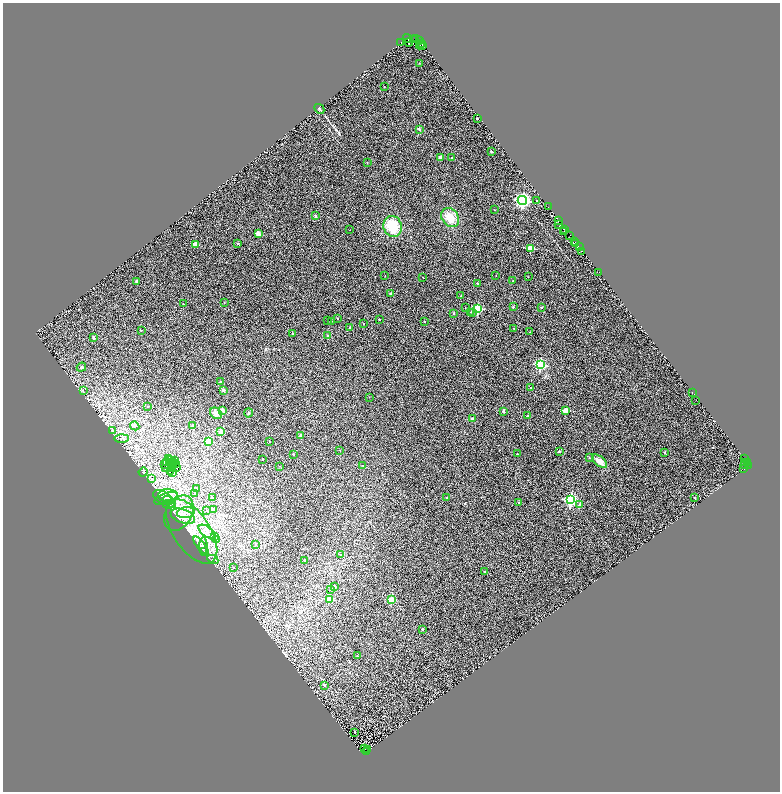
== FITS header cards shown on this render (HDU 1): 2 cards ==
NAXIS1  =                 1555
NAXIS2  =                 1579

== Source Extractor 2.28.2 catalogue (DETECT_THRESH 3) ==
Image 1555 x 1579 px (HDU 1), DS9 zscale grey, zoomed out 1/2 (1 PNG px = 2 x 2 image px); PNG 782 x 794 px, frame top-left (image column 2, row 1578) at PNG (3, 3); each listed source drawn as its Kron ellipse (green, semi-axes under 4 px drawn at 4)
Background 1.22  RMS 1.7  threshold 5.04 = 3 sigma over >= 5 px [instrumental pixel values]
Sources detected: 211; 42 cannot appear on this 1/2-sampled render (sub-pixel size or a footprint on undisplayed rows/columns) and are neither listed nor drawn; the other 169 listed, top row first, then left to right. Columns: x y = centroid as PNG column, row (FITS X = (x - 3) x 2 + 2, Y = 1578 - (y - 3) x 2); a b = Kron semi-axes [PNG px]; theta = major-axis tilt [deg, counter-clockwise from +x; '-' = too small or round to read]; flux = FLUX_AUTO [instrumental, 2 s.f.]
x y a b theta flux
407 38 4 2 - 11000
415 39 3 2 - 80
413 40 2 1 - 870
420 41 2 1 - 600
401 43 2 1 - 1800
409 43 4 1 - 1800
422 44 2 2 - 6300
420 45 4 1 - 380
423 46 3 3 - 3700
419 63 2 1 - 96
384 87 2 1 - 150
319 109 5 3 - 490
477 119 2 2 - 380
419 129 4 3 - 370
491 151 2 2 - 750
440 157 2 2 - 2400
452 158 2 2 - 320
367 162 2 2 - 170
522 200 4 4 - 80000
537 201 2 2 - 420
548 207 2 1 - 210
494 210 2 1 - 82
316 216 2 2 - 1500
450 217 10 8 -52 5300
558 221 3 2 - 5600
559 224 2 1 - 100
393 226 10 9 - 10000
565 229 2 2 - 820
350 230 2 1 - 83
564 231 2 1 - 54
258 234 2 2 - 5000
570 235 2 1 - 630
575 242 2 1 - 2000
576 243 3 2 - 6200
195 244 2 2 - 5600
237 244 2 2 - 530
579 247 2 1 - 110
530 248 3 2 - 8700
581 251 2 1 - 110
599 272 2 1 - 190
385 276 2 1 - 130
496 276 2 2 - 300
423 277 2 1 - 77
528 277 2 2 - 100
136 281 2 2 - 1000
513 281 2 1 - 150
477 283 2 2 - 440
391 294 2 2 - 1600
461 296 2 2 - 150
224 302 3 2 - 140
183 304 2 1 - 180
513 307 2 2 - 720
541 307 2 2 - 460
465 308 2 2 - 140
478 308 3 3 - 20000
471 312 2 2 - 320
473 312 3 2 - 310
454 313 2 2 - 940
337 319 2 2 - 280
379 319 2 2 - 350
327 320 2 2 - 200
331 321 2 1 - 140
424 321 2 2 - 280
364 324 2 2 - 270
350 327 2 2 - 1000
513 328 2 2 - 170
141 330 2 2 - 270
530 331 2 1 - 82
292 333 2 2 - 400
328 336 4 2 - 170
94 338 2 2 - 1500
540 365 3 3 - 44000
81 367 5 4 - 530
221 381 2 2 - 190
531 388 2 2 - 600
223 390 3 3 - 710
83 391 4 2 - 180
692 392 2 1 - 180
369 397 2 1 - 83
696 400 2 1 - 260
148 407 3 2 - 270
222 410 2 2 - 3800
503 411 2 2 - 1000
566 411 2 2 - 8300
216 413 6 5 - 1800
248 413 4 3 - 300
527 416 2 2 - 990
472 418 2 2 - 1300
193 425 2 2 - 1400
135 426 5 3 - 390
112 430 3 2 - 220
221 432 2 2 - 6600
301 436 2 2 - 2400
122 438 7 3 1 660
208 441 3 3 - 11000
269 441 2 2 - 210
340 450 2 2 - 100
559 451 2 2 - 750
665 452 2 2 - 400
293 454 2 2 - 420
517 454 2 2 - 280
589 458 3 2 - 250
169 459 3 1 - 130
262 459 2 1 - 180
744 459 2 1 - 300
174 460 2 1 - 210
170 461 3 1 - 91
599 461 9 4 -39 3000
167 463 2 1 - 210
173 463 3 1 - 160
745 463 2 1 - 170
747 463 2 1 - 1000
165 464 3 1 - 75
176 464 3 1 - 110
363 465 2 1 - 180
744 465 3 1 - 820
749 465 2 1 - 880
173 466 2 1 - 140
280 466 2 2 - 220
177 467 3 1 - 150
172 468 3 2 - 35
165 469 3 2 - 110
744 469 2 1 - 200
170 471 2 1 - 59
143 472 5 2 - 200
172 473 4 2 - 300
151 479 3 2 - 230
197 489 2 2 - 330
195 494 3 2 - 170
168 496 10 6 -4 2400
163 498 11 6 -28 1300
166 498 12 5 20 1700
212 498 3 2 - 200
447 498 2 2 - 470
695 498 2 2 - 380
571 500 4 4 - 61000
170 502 8 4 -42 1200
518 503 2 2 - 480
168 504 6 4 0 540
580 505 2 2 - 2600
214 509 4 2 - 160
207 510 2 2 - 130
179 513 19 13 60 6900
186 513 9 5 9 2000
183 516 13 6 -20 3300
192 531 37 18 -56 16000
207 532 10 5 -37 2000
214 536 3 2 - 3100
216 539 4 3 - 560
200 545 10 3 -55 900
255 545 3 3 - 370
203 546 9 3 -89 1000
205 551 4 2 - 220
340 555 2 2 - 530
213 559 6 2 -27 360
305 560 2 2 - 1200
233 567 2 2 - 230
485 572 2 2 - 440
334 587 3 2 - 210
331 589 3 2 - 680
329 599 3 3 - 11000
392 600 3 3 - 15000
422 629 2 2 - 1000
357 656 2 1 - 130
324 685 4 3 - 380
355 732 2 2 - 140
364 748 3 1 - 110
367 749 2 1 - 100
367 751 2 1 - 440
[42 sub-pixel or undisplayed-footprint detections neither listed nor drawn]